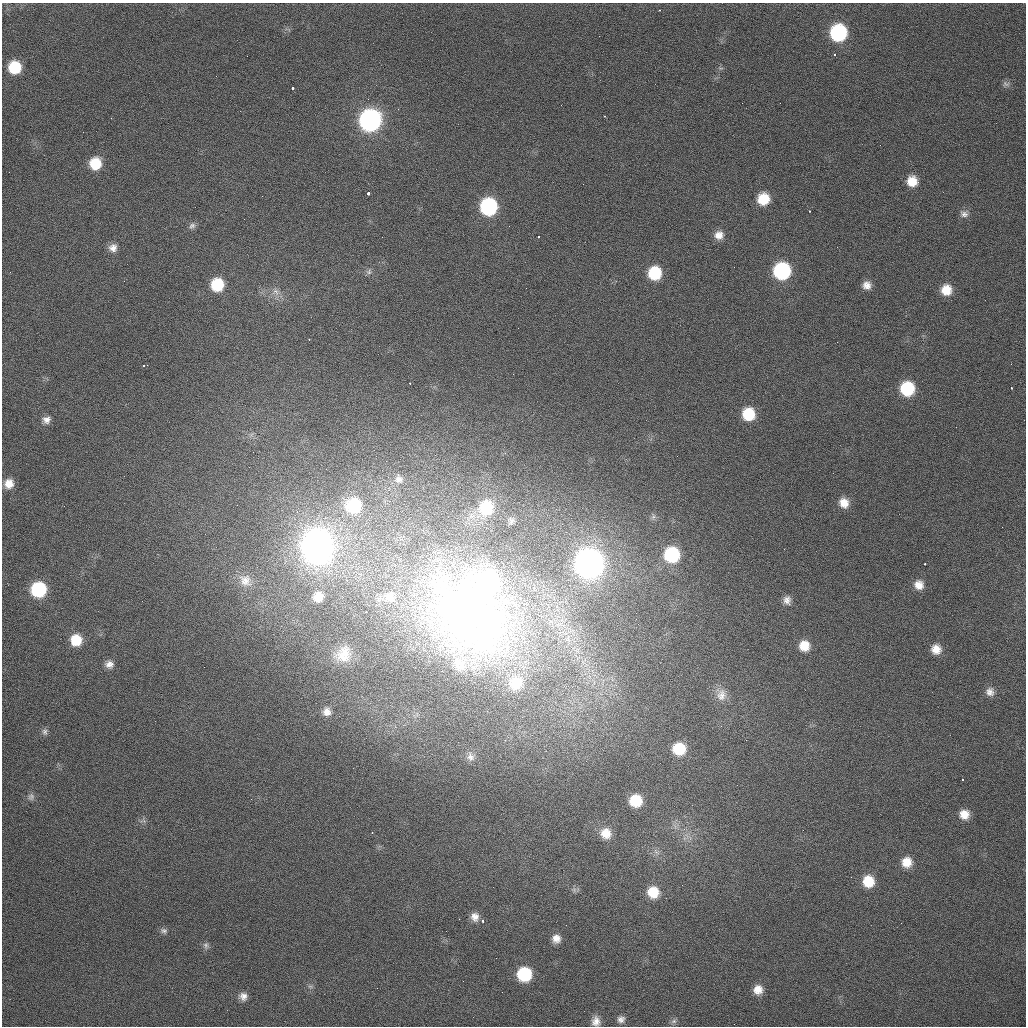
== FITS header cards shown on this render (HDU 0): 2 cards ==
NAXIS1  =                 1024 /fastest changing axis
NAXIS2  =                 1024 /next to fastest changing axis

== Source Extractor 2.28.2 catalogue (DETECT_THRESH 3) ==
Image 1024 x 1024 px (HDU 0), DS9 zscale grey, 1 PNG px = 1 image px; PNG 1028 x 1028 px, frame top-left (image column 1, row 1024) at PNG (2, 3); no overlay
Background 333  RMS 9.4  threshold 28.2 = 3 sigma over >= 5 px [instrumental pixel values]
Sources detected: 97; all 97 listed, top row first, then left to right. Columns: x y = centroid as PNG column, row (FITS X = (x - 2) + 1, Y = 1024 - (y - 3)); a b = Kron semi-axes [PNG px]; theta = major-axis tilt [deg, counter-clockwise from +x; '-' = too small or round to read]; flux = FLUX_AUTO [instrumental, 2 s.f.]
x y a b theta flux
660 10 3 2 - 1.4e+03
838 33 12 12 - 7.4e+04
834 55 3 2 - 1.2e+03
15 67 10 10 - 2.3e+04
1006 84 10 7 -4 2.0e+03
293 88 3 3 - 1.4e+04
368 99 2 2 - 4.0e+02
605 116 3 2 - 1.2e+03
370 120 13 12 - 2.5e+05
95 164 12 11 - 1.8e+04
912 181 11 10 - 1.0e+04
583 184 3 2 - 5.3e+02
368 193 3 3 - 5.4e+04
262 196 2 2 - 3.4e+02
763 199 11 10 - 1.7e+04
489 207 11 11 - 9.1e+04
810 211 3 2 - 1.8e+03
964 214 11 8 -7 3.0e+03
244 219 2 2 - 3.4e+02
192 226 10 8 40 2.5e+03
719 235 11 10 - 5.8e+03
382 237 2 2 - 2.6e+02
538 237 3 3 - 1.6e+03
113 248 11 10 - 4.9e+03
782 271 12 11 - 8.3e+04
369 272 9 7 58 2.0e+03
655 273 11 10 - 2.9e+04
217 285 12 11 - 2.7e+04
867 285 10 9 - 5.0e+03
946 290 11 10 - 1.1e+04
276 292 11 7 -50 3.8e+03
309 339 3 2 - 1.2e+03
1011 364 2 2 - 4.2e+02
144 366 3 3 - 1.8e+03
513 374 2 2 - 3.8e+02
410 383 3 2 - 1.1e+03
1012 388 3 2 - 2.8e+03
907 389 12 11 - 3.6e+04
748 414 11 11 - 2.3e+04
46 420 10 9 - 4.0e+03
399 479 12 12 - 4.8e+03
9 484 10 9 - 7.5e+03
844 503 12 10 -63 8.0e+03
354 506 16 16 - 3.9e+04
486 508 15 14 - 2.8e+04
653 517 8 5 65 1.8e+03
511 521 10 8 80 2.6e+03
317 546 15 14 - 1.3e+06
672 555 12 12 - 5.2e+04
589 563 14 13 - 8.1e+05
925 564 3 2 - 2.2e+03
245 580 18 16 -50 9.1e+03
489 582 17 15 -34 1.7e+05
919 585 11 10 - 6.6e+03
39 589 11 11 - 5.3e+04
318 597 13 13 - 1.1e+04
389 597 20 18 25 1.6e+04
787 600 11 10 - 4.1e+03
366 612 3 2 - 1.4e+03
470 612 149 116 -51 6.5e+05
76 640 11 11 - 1.6e+04
804 646 11 10 - 1.1e+04
936 649 10 10 - 7.4e+03
343 654 23 20 41 1.7e+04
109 664 10 9 - 4.2e+03
516 683 22 22 - 2.6e+04
990 692 11 10 - 4.2e+03
721 695 17 14 -81 7.2e+03
327 712 10 10 - 5.0e+03
45 732 9 7 -70 1.9e+03
679 749 12 12 - 2.3e+04
470 757 12 9 -71 3.9e+03
963 779 3 2 - 1.1e+03
31 797 9 8 - 2.1e+03
636 801 11 10 - 2.1e+04
964 814 10 10 - 7.9e+03
372 832 3 2 - 4.8e+03
606 833 13 12 - 1.0e+04
656 852 11 5 -45 2.4e+03
907 862 11 10 - 9.5e+03
868 881 11 10 - 1.6e+04
574 890 7 6 - 1.5e+03
653 892 12 12 - 1.5e+04
475 917 10 9 - 4.9e+03
459 919 3 2 - 7.4e+02
483 921 3 3 - 2.7e+03
901 923 3 2 - 4.6e+02
164 931 9 7 -23 2.3e+03
556 939 9 9 - 5.3e+03
206 945 9 7 -69 2.1e+03
524 974 11 11 - 4.0e+04
310 986 7 4 -18 1.0e+03
758 990 10 10 - 7.3e+03
243 996 8 8 - 4.0e+03
621 1019 9 9 - 3.0e+03
596 1021 11 10 - 5.0e+03
674 1021 9 6 15 1.9e+03